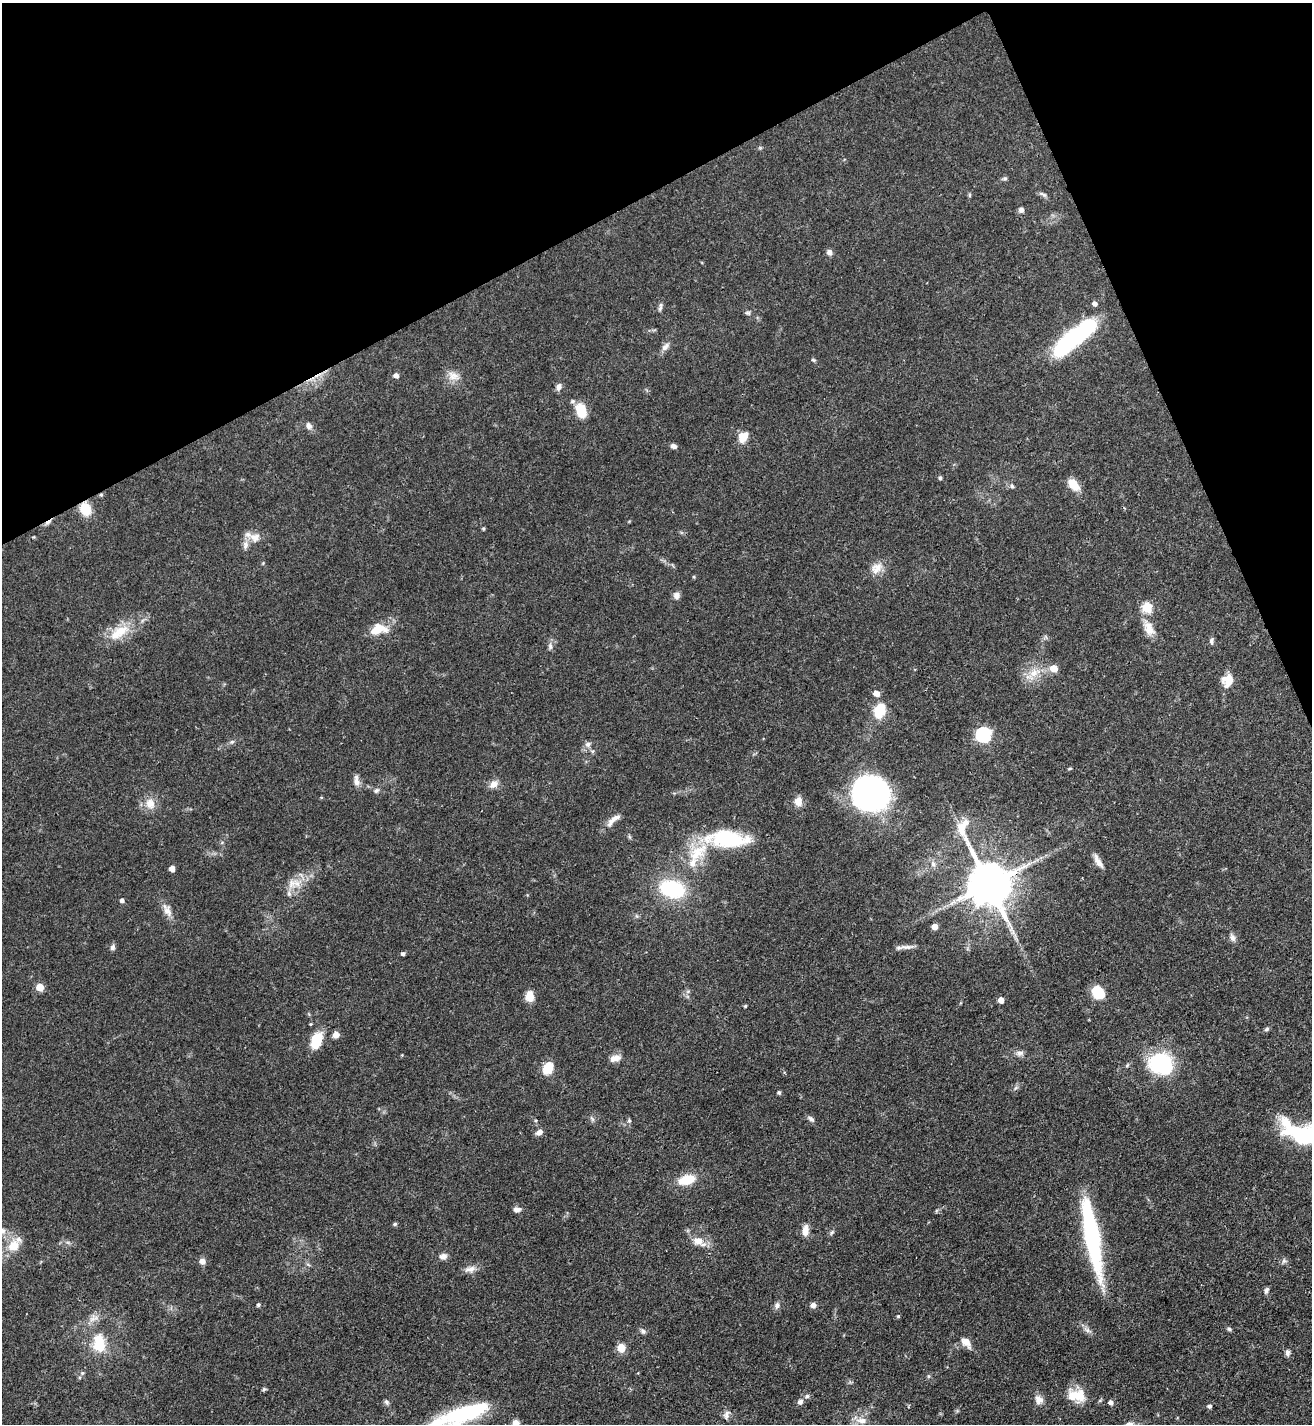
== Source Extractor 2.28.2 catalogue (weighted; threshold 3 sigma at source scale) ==
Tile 3 of 4 x 4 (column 3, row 1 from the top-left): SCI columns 2777-4086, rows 4272-5693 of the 5686 x 5696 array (HDU 1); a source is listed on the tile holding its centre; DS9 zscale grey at full resolution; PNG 1314 x 1426 px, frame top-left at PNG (2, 3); no overlay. Shown black and unused: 21% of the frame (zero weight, under 3 of 4 exposures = <1% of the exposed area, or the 3 px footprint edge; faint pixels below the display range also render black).
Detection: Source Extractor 2.28.2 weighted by HDU 2 'WHT'; one run over the whole footprint, this tile lists its part. Background 0.0597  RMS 0.0039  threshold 0.0174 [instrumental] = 3 sigma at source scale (4.5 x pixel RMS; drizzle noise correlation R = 1.50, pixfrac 1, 0.05/0.05 arcsec/px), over >= 5 px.
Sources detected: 133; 4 inside a brighter object's white glare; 2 cosmic-ray / hot-pixel residue — not listed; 4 inside a brighter listed object's ellipse — not listed separately; the other 123 listed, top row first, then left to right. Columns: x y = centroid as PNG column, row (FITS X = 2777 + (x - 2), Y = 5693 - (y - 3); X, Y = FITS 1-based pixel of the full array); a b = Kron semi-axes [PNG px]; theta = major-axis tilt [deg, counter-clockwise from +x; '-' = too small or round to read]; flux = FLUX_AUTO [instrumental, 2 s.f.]
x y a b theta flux
1005 178 7 5 6 0.71
1043 194 12 4 -27 1
970 195 6 4 -90 0.5
1021 210 7 7 - 1.2
829 252 7 6 - 1.5
1095 304 5 5 - 1.6
660 308 9 4 72 0.97
748 313 9 4 0 0.74
1075 337 52 14 38 55
665 347 13 7 47 2
813 360 6 4 -26 0.59
396 375 5 5 - 1.9
453 376 17 12 -18 3.9
559 387 8 6 71 2
581 411 17 11 -72 8.2
309 426 9 7 -66 1.6
743 437 11 9 63 5.5
673 446 7 5 -15 1.4
940 478 4 4 - 0.72
1073 485 16 9 -49 5.6
1012 486 7 5 -25 0.78
85 509 13 10 -69 8.2
483 528 4 4 - 0.58
255 537 16 13 -7 4.2
876 568 16 13 43 4.5
676 596 9 8 - 1.7
1147 608 6 5 - 23
1149 628 24 13 -63 5.3
378 629 20 11 13 8.5
120 631 26 14 26 9.9
1211 641 9 5 -89 1.1
550 646 9 6 -82 1.3
1054 668 5 5 - 6.5
1034 673 17 11 30 5.8
1229 680 16 11 64 5.6
876 693 5 5 - 3.4
880 711 15 10 71 12
983 735 7 6 - 78
232 742 7 5 43 0.81
588 744 8 7 - 1.4
1069 769 7 3 19 0.4
356 781 15 7 -81 2.3
494 784 11 9 38 2.8
376 790 7 6 - 0.96
872 794 25 23 -25 170
321 797 5 3 - 0.35
798 801 10 9 - 3.5
150 803 16 13 -64 4.6
613 820 24 7 42 3.4
727 838 44 17 -4 34
698 852 36 18 38 16
1098 861 20 6 -59 2.7
933 864 9 7 -71 1.7
172 869 5 5 - 2.3
292 884 16 12 64 4.9
989 884 16 11 -65 1800
672 889 19 12 -15 38
122 900 4 4 - 1.2
167 910 20 9 -63 3.4
934 926 5 5 - 3.5
1232 937 10 7 -67 1.6
113 947 8 6 74 1.1
906 947 20 5 1 2.3
403 954 4 4 - 1
40 987 5 5 - 8.3
1098 992 12 9 -43 12
529 996 12 9 -83 4.1
1001 1000 5 4 - 3.6
745 1006 5 4 - 0.37
1267 1029 8 5 28 0.68
336 1035 8 7 - 2.1
316 1041 19 11 67 9.3
1020 1053 12 7 2 1.6
615 1058 15 8 17 2.7
1162 1063 13 11 -20 61
548 1068 12 9 57 8.2
1016 1088 7 4 46 0.77
779 1093 4 4 - 0.76
592 1119 8 4 -53 0.73
811 1119 10 5 -37 1.2
629 1121 6 5 - 0.67
539 1132 8 6 25 1.9
1303 1135 31 18 -10 34
686 1180 15 8 15 12
517 1209 9 7 -9 1.8
936 1211 6 3 72 0.47
395 1224 5 4 - 0.71
805 1230 14 8 86 3.2
832 1232 8 5 46 0.73
1092 1238 83 15 -79 47
698 1241 14 11 -21 4.4
13 1246 18 15 50 7.5
443 1256 10 8 10 1.8
202 1261 7 6 - 2.2
1284 1261 8 6 69 0.94
470 1269 16 8 12 2.7
1266 1290 8 5 77 0.97
258 1304 4 4 - 0.79
777 1305 9 7 67 1.5
813 1305 7 6 - 1.6
898 1316 4 4 - 0.49
93 1318 15 8 24 2.9
1229 1329 6 5 - 0.73
1087 1330 9 6 -37 1.5
643 1331 7 7 - 1
966 1342 14 9 -45 3.2
99 1345 14 14 - 9.6
621 1348 8 7 - 4.7
1287 1353 8 6 -89 1.3
82 1373 6 4 45 0.58
928 1376 6 3 -71 0.51
264 1389 6 4 15 0.57
807 1396 7 5 16 0.98
1078 1396 22 14 -36 8
1039 1399 13 10 -59 2.7
386 1402 8 5 -53 0.83
800 1402 7 6 - 1.5
1111 1402 5 5 - 1.6
1209 1406 4 4 - 1.1
465 1413 56 18 20 38
726 1414 13 8 65 1.8
862 1420 15 8 -5 3.3
516 1424 8 7 - 3
Overlapping masked pixels (flux is a lower limit): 2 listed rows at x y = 85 509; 989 884
Isophote crosses this tile's border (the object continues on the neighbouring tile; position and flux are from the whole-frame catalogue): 3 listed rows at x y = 1303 1135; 465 1413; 516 1424